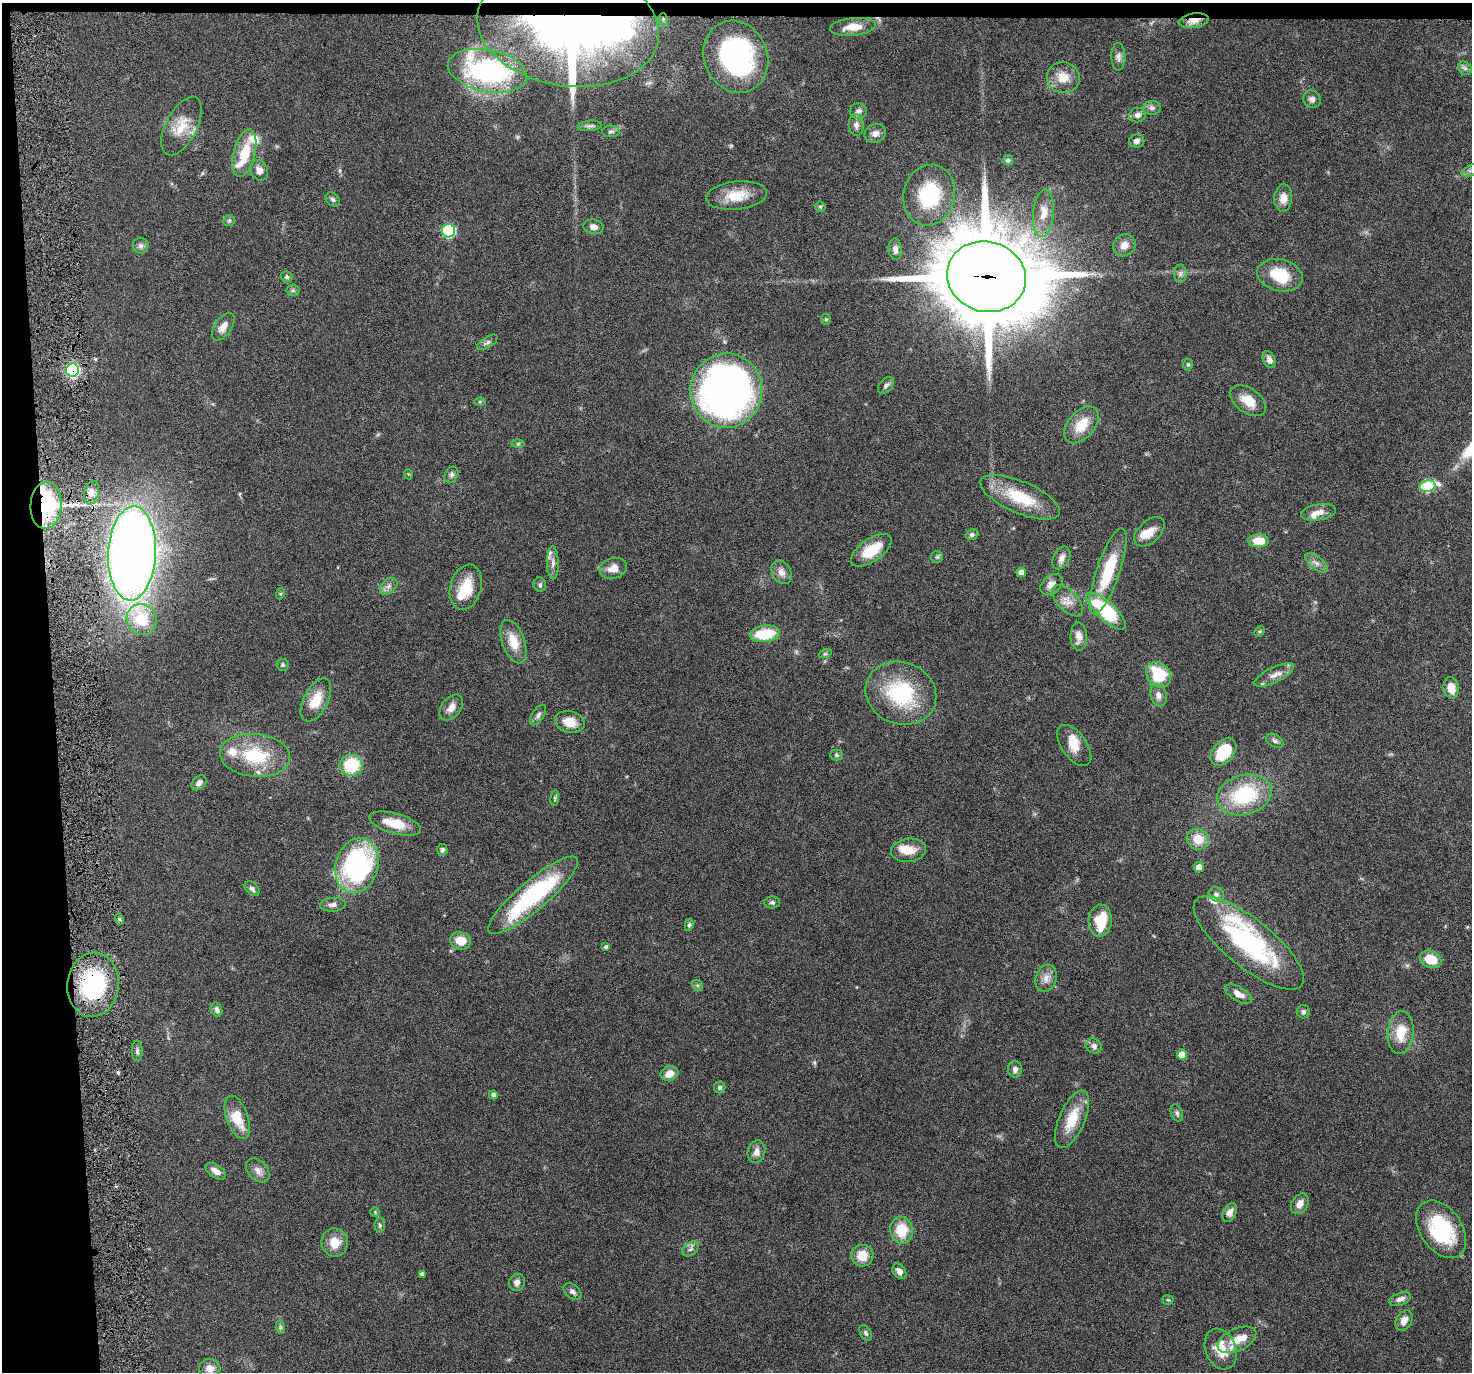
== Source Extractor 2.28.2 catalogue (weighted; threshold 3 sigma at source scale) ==
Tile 1 of 3 x 3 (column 1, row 1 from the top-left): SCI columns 1-1470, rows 2853-4222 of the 4410 x 4337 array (HDU 1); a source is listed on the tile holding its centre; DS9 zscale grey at full resolution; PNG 1474 x 1374 px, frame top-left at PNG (2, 3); each listed source drawn as its Kron ellipse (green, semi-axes under 4 px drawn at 4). Shown black and unused: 5% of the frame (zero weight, under 4 of 8 exposures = <1% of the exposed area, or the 3 px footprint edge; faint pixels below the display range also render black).
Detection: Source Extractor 2.28.2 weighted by HDU 2 'WHT'; one run over the whole footprint, this tile lists its part. Background 0.0647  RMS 0.0041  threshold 0.017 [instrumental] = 3 sigma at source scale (4.09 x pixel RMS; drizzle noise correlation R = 1.36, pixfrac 0.8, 0.05/0.05 arcsec/px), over >= 5 px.
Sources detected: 179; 3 inside a brighter object's white glare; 1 cosmic-ray / hot-pixel residue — neither listed nor drawn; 12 inside a brighter listed object's ellipse — not listed separately; the other 163 listed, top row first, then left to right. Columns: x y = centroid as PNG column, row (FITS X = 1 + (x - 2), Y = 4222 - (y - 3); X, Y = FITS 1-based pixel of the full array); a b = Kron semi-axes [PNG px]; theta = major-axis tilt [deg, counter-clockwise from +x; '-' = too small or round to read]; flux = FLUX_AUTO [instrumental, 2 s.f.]
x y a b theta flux
663 19 6 4 -72 0.58
1194 20 15 7 9 3.7
568 26 91 60 -8 310
853 27 23 9 6 5.7
736 57 37 31 -66 63
1118 57 14 7 -89 1.6
1465 68 7 6 - 1.1
487 71 40 21 -11 76
1063 78 16 15 - 6.1
1312 99 9 8 - 1.6
1152 108 9 7 3 1.3
858 111 8 7 - 1.4
1137 115 8 7 - 1.7
856 125 11 7 -86 1.6
181 126 32 15 62 8.7
590 126 12 5 6 1
611 131 9 6 3 0.94
875 133 11 9 24 2.2
1137 141 8 6 13 1.4
244 153 24 11 76 11
1008 160 5 5 - 0.82
259 170 11 8 -64 2.6
1471 170 10 5 27 1.3
929 195 31 25 76 26
736 196 30 14 6 8.9
1283 198 13 9 84 3.7
333 199 8 6 -44 0.93
820 207 6 5 - 0.55
1043 213 24 10 85 5.8
229 221 6 5 - 0.66
594 227 10 7 -11 2.3
449 231 6 6 - 44
1124 245 12 10 40 2.9
141 246 8 8 - 1.3
895 249 10 6 -85 1.8
1180 274 9 6 89 1.3
1280 275 23 16 -13 13
287 277 6 5 - 0.77
986 277 40 35 -16 4600
293 290 6 6 - 0.68
826 319 5 5 - 0.49
223 327 16 8 55 3
487 342 12 5 32 1.2
1269 360 9 6 -61 2
1188 364 6 5 - 0.54
73 370 6 6 - 62
886 385 10 6 48 1.3
726 391 37 36 - 210
480 401 6 4 1 0.47
1248 401 20 12 -36 6.4
1081 425 21 13 49 8.7
518 444 6 4 1 0.58
408 474 5 3 - 0.29
452 475 8 6 60 1
1427 486 8 6 13 28
91 493 12 7 77 1.9
1020 497 43 16 -23 17
46 505 23 15 87 41
1319 512 17 8 9 3
1149 532 18 11 43 4.7
972 535 6 5 - 0.92
1258 541 10 6 -1 7
871 550 23 11 35 11
132 553 47 24 87 410
937 557 6 6 - 0.65
1061 558 12 8 62 2
553 563 16 6 -89 1.9
1316 563 13 6 -39 1.8
613 568 14 10 16 3.8
1108 571 45 11 71 20
781 572 12 9 -63 2.5
1021 572 5 4 - 3.3
540 585 7 6 - 0.84
1051 585 12 9 41 2.9
388 586 10 6 40 1.6
466 587 23 15 74 10
280 594 6 3 70 0.48
1068 601 19 10 -46 3.4
1106 611 25 9 -43 32
142 620 16 15 - 14
1260 631 6 4 44 0.54
765 634 15 8 8 14
1079 637 14 8 -89 2.9
513 642 22 11 -71 6.7
825 654 6 4 19 0.55
283 665 6 6 - 0.62
1159 675 14 11 -49 16
1274 675 22 7 26 3.1
1451 688 10 7 -78 4.1
901 693 36 31 -21 31
1158 695 11 8 -72 2.1
316 700 24 12 63 7.9
451 708 15 9 52 3.1
538 715 11 6 57 1.2
570 722 15 11 -14 5.2
1275 741 9 6 -29 1.2
1074 746 23 12 -55 5.9
1223 752 15 10 49 15
255 755 35 21 -5 22
836 755 6 5 - 0.7
351 765 11 10 - 17
199 783 8 6 46 1.7
1244 795 28 20 15 28
555 798 8 4 83 0.64
395 824 27 10 -16 8.7
1198 839 11 10 - 6.3
442 850 6 5 - 0.93
908 850 17 12 6 5.6
357 866 28 21 75 70
1199 867 5 5 - 4.5
252 889 9 6 -44 1.2
1216 894 8 7 - 1.2
533 895 57 14 40 48
772 902 8 6 1 0.91
333 905 13 7 3 1.7
119 919 5 3 - 0.46
1100 921 16 11 85 14
689 925 6 4 78 0.7
461 941 10 8 -17 5.5
1249 943 68 24 -39 57
606 947 4 4 - 0.92
1430 959 11 8 -22 8.1
1046 978 14 10 72 3
93 985 32 25 83 42
697 985 6 4 -44 0.68
1238 994 15 7 -29 3.1
217 1010 7 5 -72 1.2
1303 1012 7 6 - 0.96
1401 1033 22 13 84 8.2
1094 1046 8 7 - 1.6
137 1051 10 5 -89 0.97
1182 1055 5 5 - 6.2
1015 1069 8 7 - 1.7
670 1074 9 7 22 3.7
720 1087 6 6 - 0.84
493 1095 4 4 - 1.2
1177 1113 9 5 -68 0.91
237 1117 22 11 -71 9.2
1072 1119 31 13 67 11
756 1152 11 8 75 2.5
258 1170 14 9 -48 2.5
216 1171 11 6 -34 2.3
1300 1204 11 8 59 2.7
375 1212 5 4 - 0.43
1230 1212 10 6 62 2.2
380 1225 7 5 -88 0.69
1441 1229 32 21 -55 27
901 1230 13 11 -81 9.7
335 1242 14 13 - 6.1
690 1249 9 6 40 1.2
862 1256 11 10 - 6
899 1271 8 6 -52 2.1
422 1274 4 4 - 1.2
517 1282 8 7 - 1.8
572 1291 10 6 -39 1.2
1400 1299 11 6 20 1.9
1168 1300 5 5 - 0.44
1404 1320 11 7 61 2.7
280 1327 7 4 -72 0.69
866 1333 8 5 -60 0.8
1237 1340 20 11 24 5.8
1221 1349 21 15 -68 8.4
210 1369 10 9 - 2.9
Overlapping masked pixels (flux is a lower limit): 6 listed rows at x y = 1194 20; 568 26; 986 277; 73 370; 46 505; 93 985
Isophote crosses this tile's border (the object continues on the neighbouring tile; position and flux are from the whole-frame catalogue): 2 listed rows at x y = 1471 170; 1441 1229